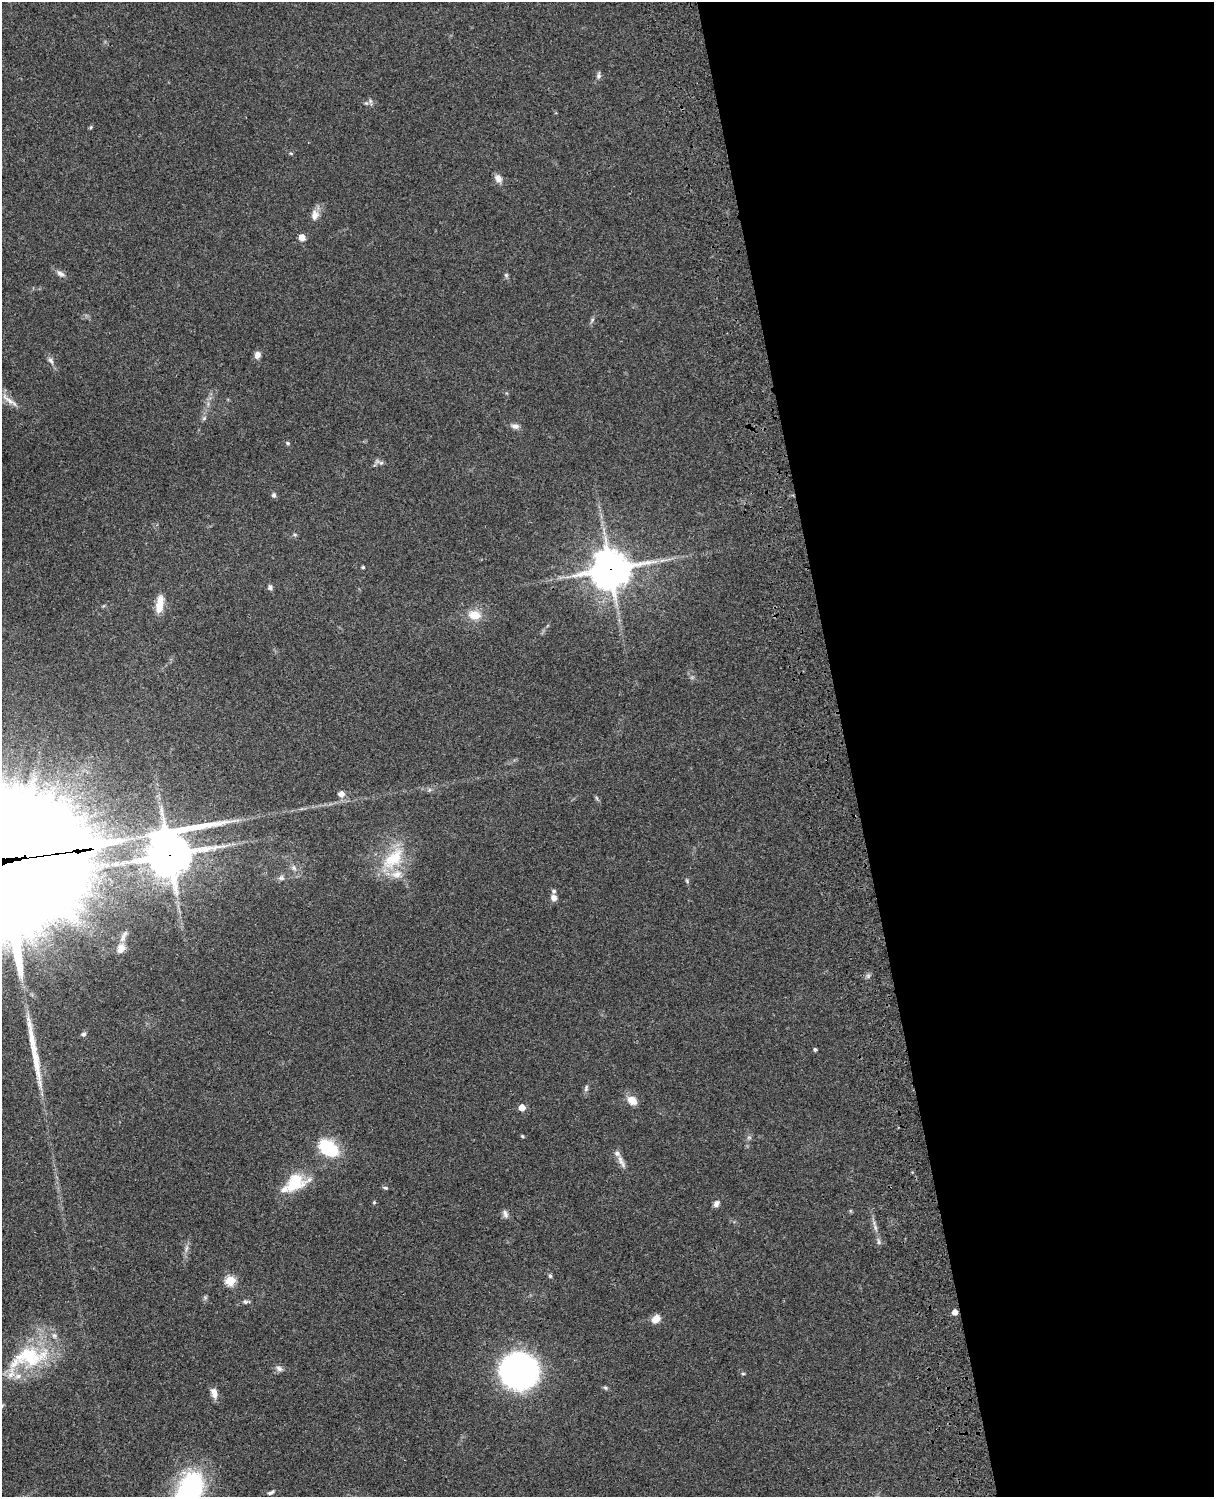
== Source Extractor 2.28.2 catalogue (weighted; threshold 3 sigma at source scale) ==
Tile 8 of 4 x 3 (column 4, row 2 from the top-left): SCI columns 3758-4969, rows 1773-3267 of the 5088 x 4927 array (HDU 1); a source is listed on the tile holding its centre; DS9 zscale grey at full resolution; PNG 1216 x 1499 px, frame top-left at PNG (2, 2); no overlay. Shown black and unused: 30% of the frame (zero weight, under 3 of 4 exposures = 6% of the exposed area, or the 3 px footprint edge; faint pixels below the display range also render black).
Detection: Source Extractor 2.28.2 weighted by HDU 2 'WHT'; one run over the whole footprint, this tile lists its part. Background 0.0752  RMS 0.0059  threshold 0.0265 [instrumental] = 3 sigma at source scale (4.5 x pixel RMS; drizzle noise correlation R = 1.50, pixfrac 1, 0.05/0.05 arcsec/px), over >= 5 px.
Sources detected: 77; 1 too faint to see at this stretch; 1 long thin detection or spike segment (spike, bleed or trail) — not listed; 9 inside a brighter listed object's ellipse — not listed separately; the other 66 listed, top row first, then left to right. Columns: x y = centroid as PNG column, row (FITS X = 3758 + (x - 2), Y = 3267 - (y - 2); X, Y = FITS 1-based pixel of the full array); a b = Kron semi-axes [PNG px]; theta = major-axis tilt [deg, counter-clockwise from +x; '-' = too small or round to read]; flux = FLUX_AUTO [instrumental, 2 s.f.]
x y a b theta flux
599 76 9 6 81 1.7
370 101 6 6 - 1.4
91 127 5 4 - 0.73
291 153 5 3 - 0.64
498 178 11 8 -61 3.5
315 215 14 10 82 4.3
302 237 5 5 - 6.8
60 274 11 6 -35 2.7
506 275 7 5 -88 1.1
592 320 7 4 46 1.1
257 355 9 7 72 2.7
51 361 10 6 -49 2
10 401 25 6 -36 5.1
204 418 7 4 46 1.1
515 426 9 6 -9 2.8
288 443 6 4 -21 0.83
381 463 6 5 - 1.4
274 495 7 6 - 1.4
295 534 6 4 -1 0.79
662 560 7 4 19 1.5
363 567 3 3 - 0.85
610 569 13 12 - 1400
270 587 6 6 - 1.5
160 604 21 8 83 9.3
475 615 14 11 -8 9.5
341 794 8 7 - 3.3
597 798 7 4 -70 0.86
169 855 20 13 36 1700
393 859 39 20 46 25
294 868 8 7 - 2.1
281 878 8 7 - 1.9
687 881 7 4 -47 0.83
554 898 7 6 - 2.8
123 938 13 6 71 2.6
121 948 11 8 54 4.6
868 976 7 4 72 1.1
84 1034 6 6 - 1.5
815 1049 4 4 - 0.94
586 1088 10 5 76 1.5
632 1100 12 9 -33 6
522 1107 5 5 - 8.6
522 1136 5 4 - 0.63
749 1137 7 4 -1 1
329 1149 21 13 -37 32
620 1160 16 6 -70 3.7
295 1182 26 20 37 20
385 1188 7 4 -20 0.92
374 1202 4 4 - 0.7
716 1204 8 6 54 2.4
505 1214 11 6 -71 2.2
875 1227 9 5 -64 1.8
879 1242 10 5 -74 1.6
186 1248 9 4 81 1.8
550 1276 5 5 - 0.95
230 1281 5 5 - 37
246 1302 11 5 -1 1.7
955 1312 5 5 - 4.2
656 1319 10 8 44 5.6
30 1356 48 29 3 45
279 1368 9 7 -26 2.3
519 1371 25 23 -15 200
743 1373 5 3 - 0.67
605 1388 6 5 - 0.95
214 1393 13 8 -72 3.9
189 1490 42 26 63 80
271 1493 9 4 26 1.2
Overlapping masked pixels (flux is a lower limit): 2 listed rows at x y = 610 569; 169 855
Isophote crosses this tile's border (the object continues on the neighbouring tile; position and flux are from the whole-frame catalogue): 1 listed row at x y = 189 1490